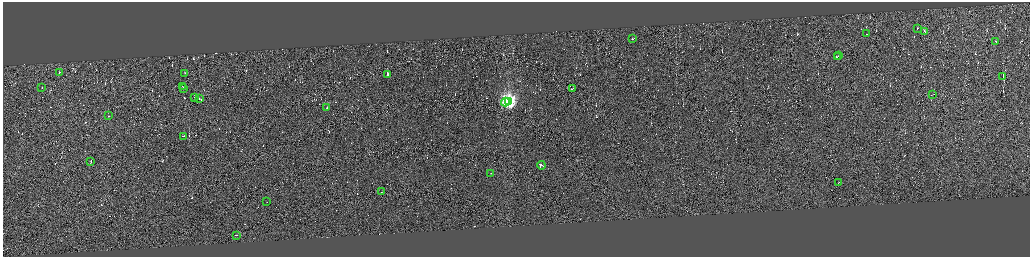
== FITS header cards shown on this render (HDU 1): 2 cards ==
NAXIS1  =                 4110
NAXIS2  =                 1018

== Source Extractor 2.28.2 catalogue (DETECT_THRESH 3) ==
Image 4110 x 1018 px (HDU 1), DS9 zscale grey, zoomed out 1/4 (1 PNG px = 4 x 4 image px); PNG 1032 x 259 px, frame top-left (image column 4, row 1017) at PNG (3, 2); each listed source drawn as its Kron ellipse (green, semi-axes under 4 px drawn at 4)
Background 0.366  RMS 3.8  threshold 11.4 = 3 sigma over >= 5 px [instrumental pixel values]
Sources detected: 645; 615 cannot appear on this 1/4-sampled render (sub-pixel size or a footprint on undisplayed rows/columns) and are neither listed nor drawn; the other 30 listed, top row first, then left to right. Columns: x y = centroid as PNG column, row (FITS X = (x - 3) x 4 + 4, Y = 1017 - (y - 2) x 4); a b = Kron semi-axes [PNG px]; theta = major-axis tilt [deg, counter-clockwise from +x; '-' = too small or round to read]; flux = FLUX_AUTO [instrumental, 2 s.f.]
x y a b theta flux
917 28 2 1 - 73000
924 31 2 2 - 2000
866 33 2 1 - 30000
632 39 3 1 - 54000
996 41 2 1 - 9400
839 55 2 1 - 15000
837 56 2 1 - 40000
60 72 2 1 - 9900
185 73 2 1 - 14000
387 74 2 2 - 15000
1003 76 3 1 - 92000
182 86 2 1 - 19000
42 88 2 1 - 9900
184 88 2 1 - 16000
573 88 3 1 - 18000
933 94 2 1 - 21000
195 98 2 1 - 17000
199 99 2 1 - 9200
508 101 4 4 - 830000
505 102 4 1 - 29000
327 108 3 1 - 45000
108 116 3 1 - 43000
183 136 2 1 - 37000
91 161 3 1 - 27000
541 165 4 1 - 630000
490 173 2 1 - 91000
839 182 3 1 - 22000
381 191 2 1 - 19000
267 202 2 1 - 16000
236 235 2 1 - 24000
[615 sub-pixel or undisplayed-footprint detections neither listed nor drawn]